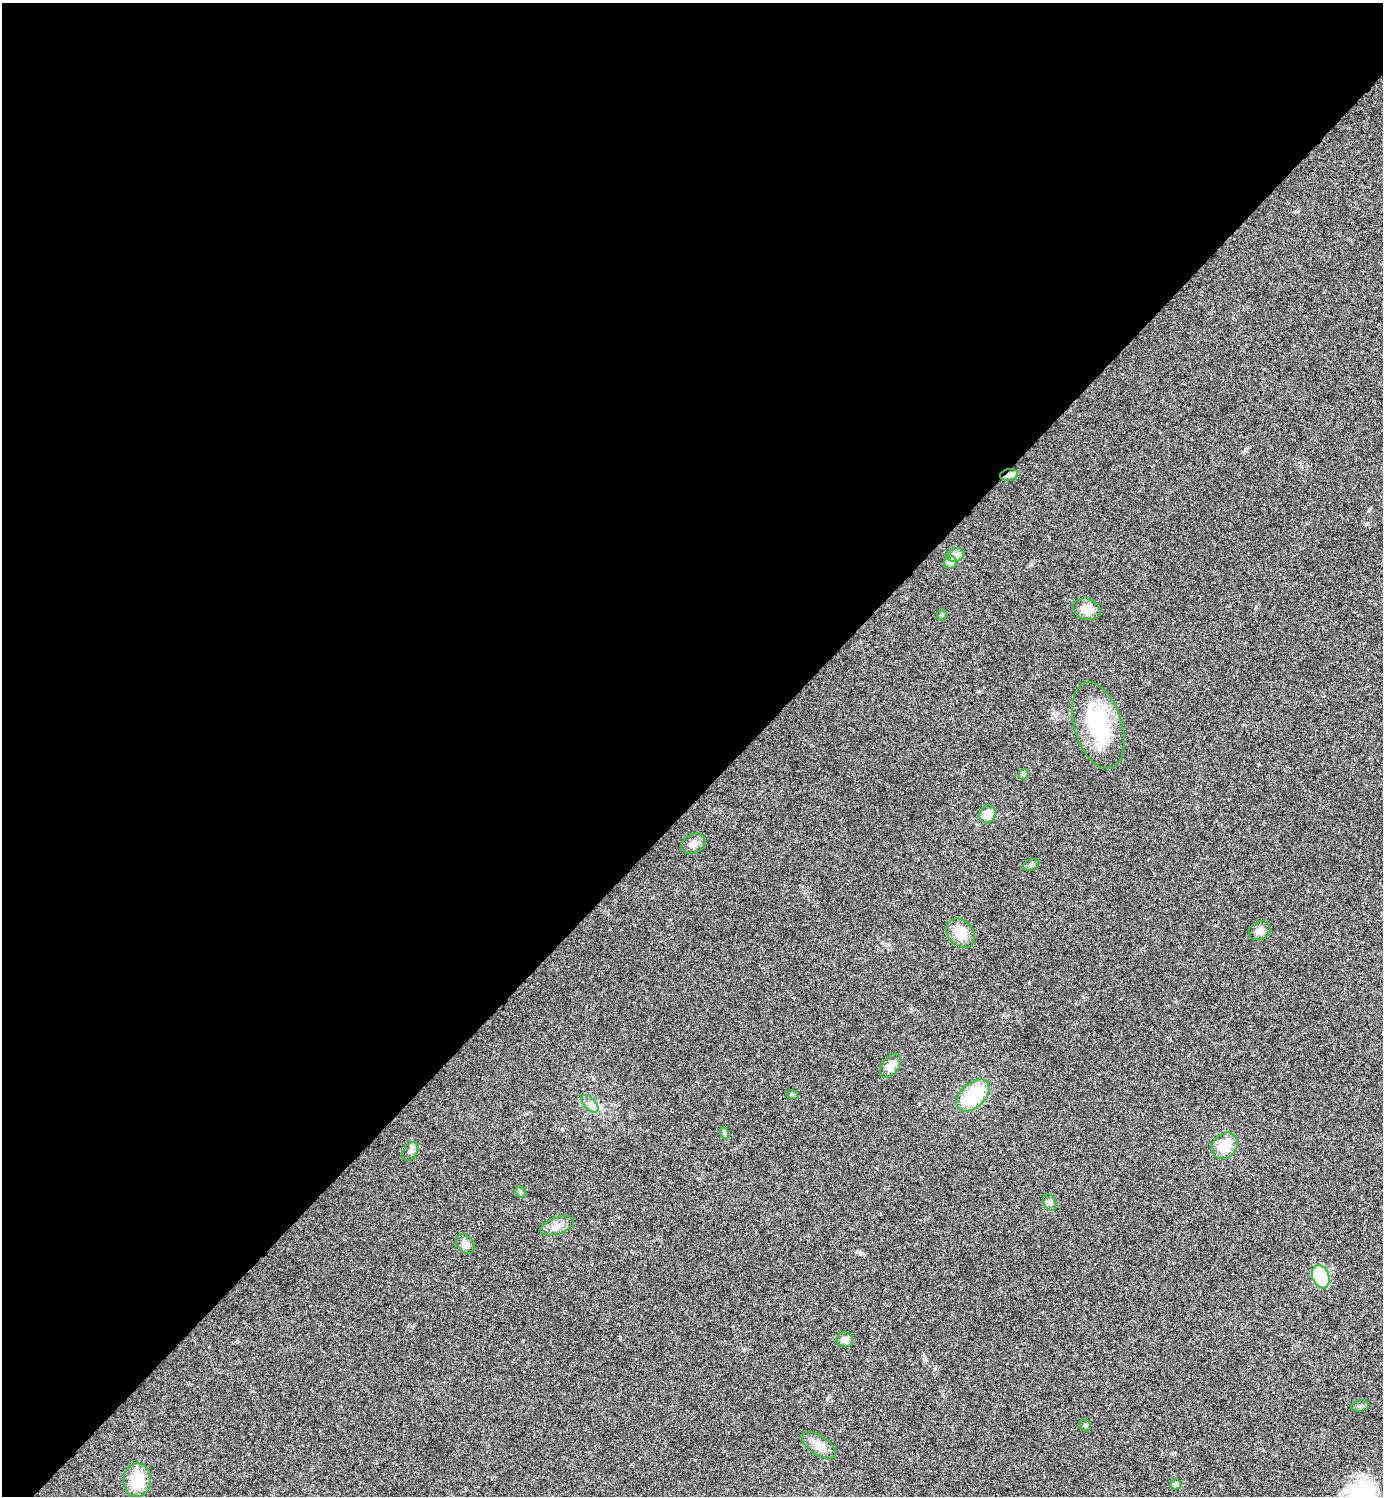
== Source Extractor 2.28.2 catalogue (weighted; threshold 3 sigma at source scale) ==
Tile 2 of 4 x 4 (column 2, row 1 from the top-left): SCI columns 1542-2922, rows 4490-5983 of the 5986 x 5986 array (HDU 1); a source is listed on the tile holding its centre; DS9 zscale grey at full resolution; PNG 1385 x 1498 px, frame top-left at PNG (2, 3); each listed source drawn as its Kron ellipse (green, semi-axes under 4 px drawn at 4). Shown black and unused: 54% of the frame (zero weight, under 3 of 4 exposures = <1% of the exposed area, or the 3 px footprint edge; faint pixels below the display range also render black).
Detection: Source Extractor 2.28.2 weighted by HDU 2 'WHT'; one run over the whole footprint, this tile lists its part. Background 0.0194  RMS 0.004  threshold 0.0182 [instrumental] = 3 sigma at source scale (4.5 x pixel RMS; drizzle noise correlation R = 1.50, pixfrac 1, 0.05/0.05 arcsec/px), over >= 5 px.
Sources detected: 30; all 30 listed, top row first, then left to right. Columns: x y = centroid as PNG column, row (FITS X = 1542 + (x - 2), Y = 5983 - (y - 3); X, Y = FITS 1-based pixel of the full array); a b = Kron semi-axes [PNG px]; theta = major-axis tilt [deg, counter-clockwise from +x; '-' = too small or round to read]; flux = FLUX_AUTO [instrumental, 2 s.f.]
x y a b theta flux
1009 475 9 6 10 1.4
955 555 9 6 15 1.7
950 562 7 6 - 1.1
1087 609 14 10 -16 5.3
942 615 5 5 - 0.53
1098 725 45 24 -73 34
1024 774 5 5 - 3.2
988 814 9 8 - 5.1
693 844 13 9 28 2.8
1031 865 9 5 24 0.94
1260 931 11 9 28 2.1
961 933 16 12 -46 6.3
890 1066 13 8 55 4.5
792 1094 6 4 -19 0.49
973 1095 19 12 44 22
590 1104 11 5 -44 1.9
724 1133 6 4 -71 0.64
1225 1146 14 12 48 8.1
410 1151 10 6 58 1.3
521 1192 6 5 - 0.69
1050 1203 9 6 -63 1.1
557 1226 17 8 18 3.1
465 1244 11 8 -52 2.7
1321 1277 12 8 -67 24
845 1340 8 7 - 2.8
1360 1406 9 5 10 0.86
1085 1425 6 5 - 0.76
819 1445 19 9 -32 3.9
137 1480 17 14 83 10
1176 1484 5 5 - 2.3
Overlapping masked pixels (flux is a lower limit): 1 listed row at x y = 1009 475
Unlisted compact peaks at least as high as the median listed source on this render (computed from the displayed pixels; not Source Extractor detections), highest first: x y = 620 1337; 744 1349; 860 1253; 925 1360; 699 1178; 1369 509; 562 1129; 1256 607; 1367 524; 1174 1453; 1245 451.